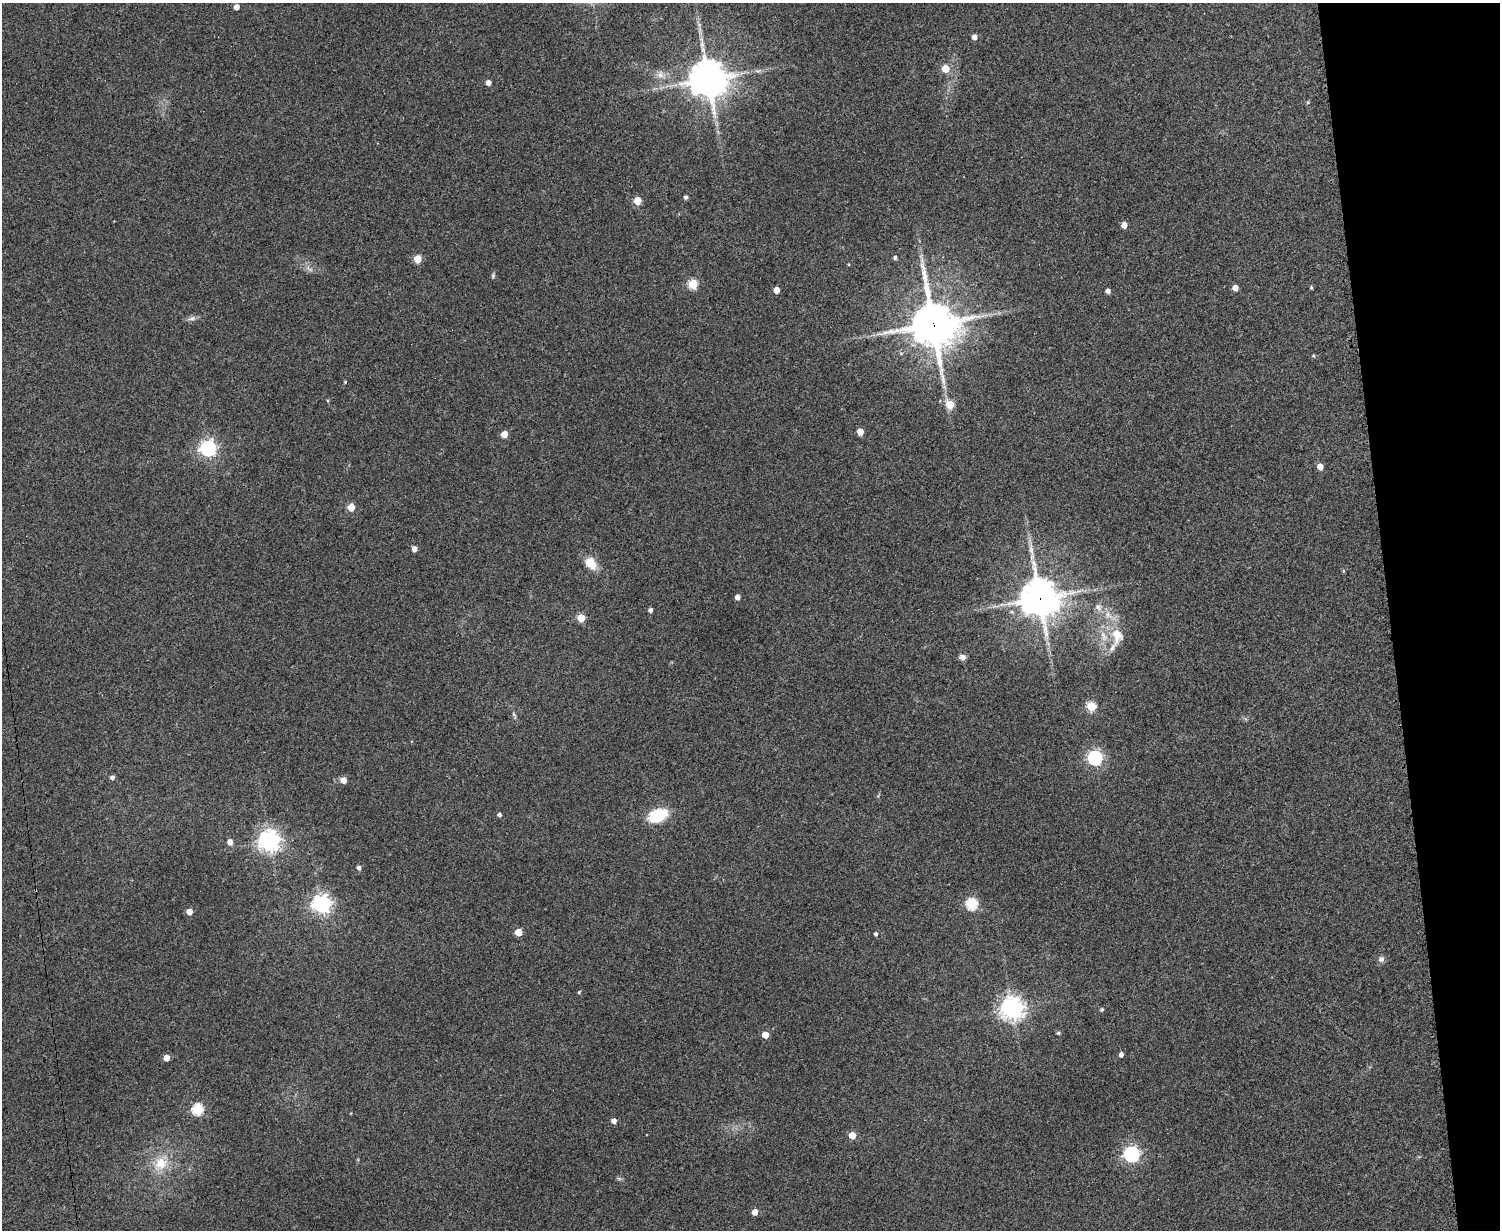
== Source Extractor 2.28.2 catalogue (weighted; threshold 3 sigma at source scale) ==
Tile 9 of 3 x 4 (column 3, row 3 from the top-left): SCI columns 3158-4655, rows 1232-2459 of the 4918 x 4927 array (HDU 1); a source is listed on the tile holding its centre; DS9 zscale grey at full resolution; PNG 1502 x 1232 px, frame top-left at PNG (2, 3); no overlay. Shown black and unused: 7% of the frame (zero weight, under 3 of 4 exposures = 2% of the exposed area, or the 3 px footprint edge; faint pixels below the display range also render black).
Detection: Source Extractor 2.28.2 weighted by HDU 2 'WHT'; one run over the whole footprint, this tile lists its part. Background 0.0787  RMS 0.0057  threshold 0.0256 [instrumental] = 3 sigma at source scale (4.5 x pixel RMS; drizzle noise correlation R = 1.50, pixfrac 1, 0.05/0.05 arcsec/px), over >= 5 px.
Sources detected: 76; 3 inside a brighter listed object's ellipse — not listed separately; the other 73 listed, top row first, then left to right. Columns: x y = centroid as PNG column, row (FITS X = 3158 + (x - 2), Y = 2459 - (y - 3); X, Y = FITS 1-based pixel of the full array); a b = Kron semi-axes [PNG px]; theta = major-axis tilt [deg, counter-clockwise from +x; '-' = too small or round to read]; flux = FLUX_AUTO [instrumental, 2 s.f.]
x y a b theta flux
236 7 5 4 - 4.6
699 25 7 5 -48 1.3
974 37 5 4 - 3.7
945 69 5 5 - 12
757 71 9 4 -13 1.4
660 74 11 10 - 4
708 79 12 12 - 1400
488 83 4 4 - 3.9
1308 102 5 4 - 0.65
686 197 4 4 - 1.5
637 201 5 5 - 15
1124 225 5 4 - 6.9
895 257 5 4 - 1.2
418 259 5 5 - 17
309 269 13 5 -35 2.4
493 276 7 5 65 0.96
693 284 5 5 - 33
1311 287 4 3 - 0.83
1235 288 5 4 - 5.9
776 290 5 4 - 7.4
1108 291 4 4 - 2.6
192 318 12 5 14 2.1
933 324 17 15 -75 2100
1313 356 5 4 - 0.68
345 382 3 3 - 0.6
328 401 4 3 - 0.55
950 405 5 5 - 21
860 432 5 4 - 7.7
504 434 5 5 - 8.2
208 448 7 6 - 190
1320 466 5 5 - 5.9
351 507 5 5 - 10
414 549 5 4 - 3.9
591 563 17 11 -50 9.2
1343 571 5 4 - 0.7
738 597 4 4 - 3.5
1040 598 14 13 - 1400
1098 607 12 8 -58 3.5
650 610 4 4 - 1.7
581 618 5 5 - 18
1117 635 27 17 -82 14
962 657 7 6 - 2.6
1091 706 5 5 - 30
514 715 12 4 -66 1.4
1095 758 6 6 - 130
112 777 5 4 - 1.9
343 780 5 5 - 6.4
499 814 4 4 - 1.7
658 815 22 13 21 20
269 841 7 7 - 410
230 842 5 5 - 4
359 868 5 4 - 2
322 904 7 7 - 290
972 904 6 6 - 56
189 912 5 5 - 6.9
518 932 5 5 - 11
876 934 4 4 - 1.4
1381 959 8 8 - 2.1
579 992 6 3 46 0.6
1012 1008 8 8 - 510
1102 1009 5 4 - 0.89
1058 1033 4 4 - 1
765 1035 5 5 - 10
1121 1054 4 4 - 2.2
166 1058 4 4 - 6.7
198 1109 6 5 - 55
351 1113 4 3 - 0.4
614 1121 5 4 - 3.8
852 1135 5 5 - 11
1132 1154 6 6 - 180
160 1164 24 19 27 16
619 1178 7 4 -1 0.97
755 1212 5 4 - 6.2
Overlapping masked pixels (flux is a lower limit): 2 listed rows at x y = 933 324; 1040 598